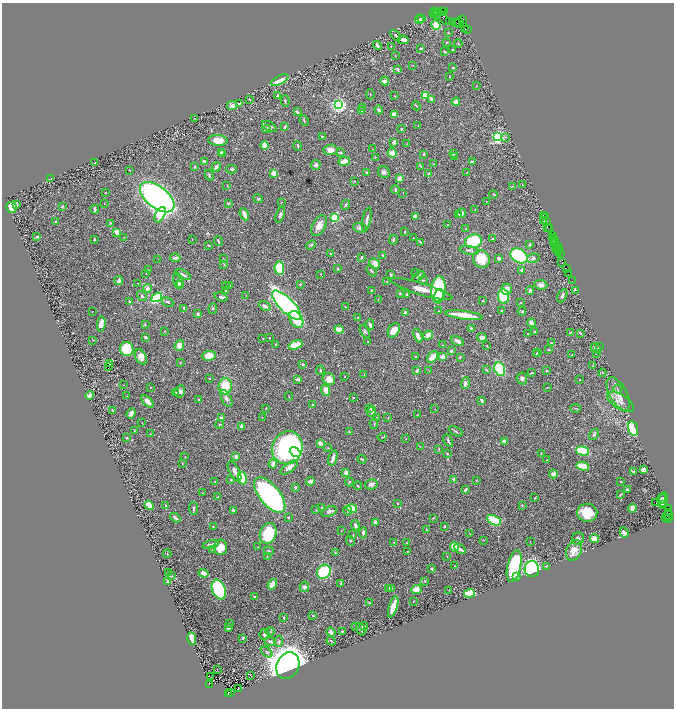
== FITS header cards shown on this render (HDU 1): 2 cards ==
NAXIS1  =                 1344
NAXIS2  =                 1412

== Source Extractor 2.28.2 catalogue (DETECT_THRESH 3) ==
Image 1344 x 1412 px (HDU 1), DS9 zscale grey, zoomed out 1/2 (1 PNG px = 2 x 2 image px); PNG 676 x 710 px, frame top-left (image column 1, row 1411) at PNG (2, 3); each listed source drawn as its Kron ellipse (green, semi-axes under 4 px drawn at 4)
Background 0.753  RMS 0.025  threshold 0.0752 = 3 sigma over >= 5 px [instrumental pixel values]
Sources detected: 544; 48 cannot appear on this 1/2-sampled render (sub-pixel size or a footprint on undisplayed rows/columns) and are neither listed nor drawn; the other 496 listed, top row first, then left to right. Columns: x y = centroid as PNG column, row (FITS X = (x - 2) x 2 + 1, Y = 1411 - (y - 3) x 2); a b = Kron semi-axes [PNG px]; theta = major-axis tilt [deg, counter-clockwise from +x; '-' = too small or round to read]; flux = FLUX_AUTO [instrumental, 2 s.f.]
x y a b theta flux
444 11 2 2 - 43
435 12 3 2 - 56
441 12 3 2 - 380
433 13 2 2 - 49
437 14 2 1 - 480
442 17 10 4 -46 600
421 18 4 3 - 6.2
419 19 4 3 - 6.8
462 20 2 1 - 200
450 21 3 2 - 72
455 23 4 2 - 670
457 23 3 1 - 140
459 23 5 3 - 1800
436 25 5 3 - 87
465 28 2 1 - 55
467 29 2 1 - 46
448 33 2 2 - 3.5
396 35 6 3 -47 6.5
404 40 5 3 - 27
447 42 3 2 - 2.3
458 44 4 2 - 3.7
377 45 5 2 - 13
391 46 2 1 - 1.7
421 48 3 2 - 4.7
453 49 2 2 - 6.2
445 52 2 2 - 4.2
395 56 2 1 - 1.2
413 65 2 2 - 2.5
453 68 2 2 - 14
397 69 3 2 - 9.1
450 77 3 2 - 2.8
280 80 9 4 27 58
385 81 4 3 - 21
477 85 2 1 - 1.3
370 94 5 1 - 2.9
278 95 3 2 - 9.3
425 95 3 3 - 270
395 96 3 2 - 2.5
249 99 4 3 - 4
431 99 2 2 - 17
285 101 5 3 - 6.7
456 102 4 4 - 18
240 104 3 2 - 18
232 105 5 4 - 21
339 105 3 3 - 2000
416 106 4 2 - 3.2
363 107 3 2 - 3.2
361 110 3 3 - 4.1
379 110 4 3 - 13
297 112 3 2 - 9.5
394 114 4 3 - 55
195 118 2 1 - 2.4
304 120 5 3 - 5.5
269 126 8 4 -30 16
418 126 2 1 - 1.6
285 127 4 2 - 8.3
267 129 4 4 - 15
401 129 4 2 - 4.4
322 136 3 2 - 5.4
498 137 3 3 - 1100
505 137 3 3 - 4.6
218 140 10 5 -4 60
394 142 3 3 - 9.1
407 144 4 1 - 2.2
265 145 4 3 - 84
298 146 5 3 - 4.6
373 149 2 2 - 1.9
331 150 7 5 5 29
221 152 4 3 - 7.5
341 153 3 2 - 7.1
392 153 4 4 - 36
453 153 2 2 - 22
223 154 4 3 - 5
423 154 2 2 - 5.7
375 157 3 2 - 2
454 157 2 2 - 1.8
344 161 6 3 13 59
204 162 4 3 - 13
472 162 3 2 - 13
95 163 2 2 - 11
433 164 3 2 - 1.7
316 165 5 5 - 12
421 166 4 3 - 4.9
195 167 2 2 - 12
216 167 5 4 - 10
231 169 5 4 - 6.4
129 170 2 1 - 2
384 172 6 5 - 14
467 172 3 2 - 2.9
274 173 4 3 - 26
367 173 4 2 - 5.3
429 174 2 2 - 7.2
209 175 5 3 - 4.7
51 178 3 2 - 2.5
399 178 2 2 - 95
354 181 2 2 - 3.1
522 185 2 2 - 1.6
227 186 3 2 - 2.6
512 186 3 2 - 2.4
395 190 4 2 - 8.2
106 192 3 1 - 1.6
403 193 2 2 - 1.9
494 194 4 2 - 3.3
157 197 20 11 -38 1400
258 199 5 3 - 4.7
486 201 2 2 - 2.1
282 202 2 1 - 1.7
228 203 4 3 - 4.7
16 204 4 2 - 3.6
104 204 2 2 - 2
345 205 5 3 - 5.6
11 207 5 5 - 67
62 207 4 3 - 4.1
95 209 4 2 - 16
475 209 2 1 - 1.6
461 213 5 3 - 20
244 214 6 2 -65 35
459 214 4 3 - 4.5
160 215 8 4 64 340
280 215 8 3 69 12
543 215 3 1 - 210
415 216 2 2 - 60
545 217 2 1 - 100
335 218 3 3 - 380
367 219 12 3 79 16
544 221 2 1 - 1.3
547 221 2 1 - 61
55 222 3 2 - 3.6
110 223 4 3 - 4.4
448 225 3 2 - 2.4
319 226 11 6 65 39
547 227 2 1 - 41
360 228 7 5 -10 14
466 228 3 2 - 2.7
549 228 3 1 - 54
117 232 2 2 - 130
404 232 2 2 - 5.4
553 235 2 1 - 55
37 237 2 2 - 7
124 237 3 2 - 1.8
553 237 3 2 - 300
413 238 2 2 - 2.4
94 239 3 2 - 5.1
192 239 2 2 - 1.8
493 239 2 2 - 5.3
553 239 3 2 - 180
393 240 5 3 - 5.8
218 241 5 2 - 10
473 241 8 6 16 200
555 241 2 1 - 66
420 242 4 2 - 5.1
554 242 2 1 - 33
556 242 2 1 - 76
209 245 3 2 - 3.8
311 245 5 3 - 7
530 245 3 3 - 7.9
557 245 3 1 - 230
556 247 2 1 - 87
555 249 3 1 - 140
469 250 9 4 -12 12
557 250 2 1 - 75
559 250 2 1 - 41
559 253 3 2 - 100
331 254 3 2 - 4.5
561 254 4 3 - 130
383 255 3 2 - 3.6
519 256 9 6 -32 430
362 257 3 2 - 7.7
175 258 5 4 - 11
499 258 3 2 - 17
533 258 6 4 11 11
158 259 2 1 - 1.5
223 259 3 2 - 3
481 259 9 8 - 95
375 263 6 4 -46 28
562 263 2 1 - 49
224 264 3 2 - 3.3
279 268 7 4 -85 160
338 269 3 3 - 4.1
567 269 3 1 - 99
148 270 3 2 - 2.7
522 270 4 3 - 6.1
371 271 6 3 -50 6.1
416 272 4 3 - 4.8
146 274 2 1 - 1.3
321 274 3 2 - 2.2
391 274 4 3 - 3.6
569 274 4 2 - 79
183 275 9 3 -27 13
418 276 7 3 38 13
119 280 4 4 - 11
178 280 8 4 -70 12
423 280 4 2 - 2.9
572 281 2 1 - 77
387 282 3 2 - 2.3
138 283 2 1 - 2
179 284 4 3 - 4.5
181 284 4 3 - 4.5
300 284 4 3 - 4.6
541 285 6 4 -6 17
225 286 4 2 - 2.3
230 286 3 2 - 3.6
148 288 4 4 - 14
421 289 32 6 -17 79
506 289 6 5 - 33
372 290 2 2 - 4.2
438 290 14 7 85 300
576 290 3 2 - 44
226 291 2 2 - 3.5
530 291 4 3 - 10
400 293 2 2 - 11
407 295 3 2 - 5.9
562 295 7 4 63 11
142 296 5 4 - 8.3
246 296 2 2 - 1.5
439 296 6 4 70 44
503 296 7 5 -82 260
157 297 6 4 35 310
221 297 7 3 -18 9.3
378 299 2 1 - 1.4
483 301 3 2 - 3.1
130 302 3 2 - 6.1
167 302 6 3 -25 6.3
521 303 3 2 - 3
287 305 19 7 -45 1500
265 306 6 3 -33 15
345 307 4 2 - 2.8
184 308 4 3 - 6.2
213 309 5 3 - 5.9
438 311 2 2 - 2.3
502 311 2 2 - 4
522 311 4 4 - 6.4
92 312 2 1 - 2.8
405 313 3 2 - 19
198 314 3 2 - 10
464 315 18 3 -7 110
358 317 3 2 - 2.9
296 319 9 6 -59 160
531 323 4 3 - 23
101 324 8 4 83 39
370 324 5 3 - 14
145 325 3 3 - 5
471 328 4 3 - 6.4
339 330 4 3 - 73
394 330 8 5 59 68
164 331 2 2 - 1.8
535 331 3 2 - 3.1
365 332 7 4 -61 9.2
570 332 3 2 - 2.8
580 333 4 2 - 4.9
528 334 2 2 - 3.5
428 335 5 4 - 29
418 336 7 3 -69 23
145 337 3 2 - 8.6
482 337 4 3 - 24
263 338 3 2 - 1.7
269 338 2 2 - 3.1
93 340 3 2 - 2
458 341 7 4 -29 21
368 342 3 2 - 2.4
552 343 4 3 - 4
276 344 3 2 - 4.9
179 345 6 4 70 48
295 345 7 4 17 68
443 345 2 2 - 1.8
487 346 3 2 - 2.3
599 347 4 3 - 3
596 348 5 3 - 12
127 349 7 6 - 160
548 350 3 2 - 2.7
451 351 4 3 - 6.3
538 352 3 2 - 2.2
536 353 4 2 - 2.8
596 353 2 2 - 3.5
572 355 2 1 - 3.6
209 356 7 4 4 53
416 356 3 3 - 2.8
141 357 8 5 -60 35
432 357 7 4 46 42
442 357 3 3 - 34
460 357 2 2 - 6.2
180 363 2 2 - 2.5
110 364 2 1 - 1.8
303 364 3 3 - 6.9
593 366 2 2 - 1.9
109 367 2 1 - 1.1
500 369 7 5 -66 190
320 370 5 3 - 6.2
486 370 3 2 - 3.7
546 370 4 2 - 3.6
417 371 3 2 - 14
429 371 3 2 - 2.7
531 373 4 2 - 4.3
602 373 4 2 - 2.6
364 375 2 1 - 1.5
345 376 2 2 - 3.2
522 378 6 5 - 12
210 379 2 2 - 2.1
298 379 4 3 - 15
329 379 6 6 - 50
580 380 3 2 - 2.5
465 383 6 4 71 13
124 385 2 1 - 1.7
225 386 8 6 85 130
151 387 2 2 - 2.3
547 387 3 2 - 2.1
618 389 4 3 - 4.5
326 390 6 4 -76 36
180 391 6 5 - 17
176 392 4 2 - 3.5
618 394 18 8 -60 48
89 395 4 3 - 15
127 396 2 2 - 2
289 396 4 1 - 2.1
353 398 2 1 - 3
226 399 9 4 -64 19
199 400 2 2 - 3.8
482 400 3 3 - 11
148 402 8 4 -45 24
620 402 15 7 -31 39
312 404 2 2 - 4.8
266 408 2 2 - 2.4
370 408 4 3 - 7.9
575 408 5 2 - 3.1
435 409 2 1 - 1.2
113 410 4 4 - 6.9
372 412 5 3 - 16
131 413 5 3 - 19
417 415 3 2 - 2.5
262 417 2 1 - 1.2
376 417 2 2 - 2.4
221 418 3 3 - 11
388 418 3 1 - 2.3
142 423 2 1 - 1.3
220 424 4 2 - 3.5
374 424 5 2 - 5.6
242 426 4 2 - 20
633 429 7 5 -74 430
134 430 2 2 - 2.7
456 431 8 3 -26 7.4
349 432 4 2 - 3.4
150 434 3 2 - 1.8
594 434 6 4 56 8.5
382 437 4 2 - 2.7
127 438 4 3 - 4.8
406 439 2 2 - 2.5
448 441 6 2 -63 9.7
505 441 4 3 - 24
320 443 4 4 - 23
420 447 3 2 - 2.4
287 448 17 15 71 970
328 448 3 2 - 2.5
439 449 3 2 - 3.2
582 451 7 4 -14 180
295 452 6 3 -37 53
447 453 4 3 - 5.4
541 454 2 2 - 2.6
185 456 3 2 - 1.6
236 456 4 3 - 15
333 458 8 3 72 27
362 459 4 2 - 4.6
547 460 2 2 - 2.5
182 463 2 2 - 1.7
273 464 4 4 - 22
583 466 6 3 -13 93
289 468 10 4 36 28
644 470 3 3 - 20
234 471 11 5 -62 25
633 471 3 2 - 6
346 473 4 3 - 24
553 474 4 3 - 22
242 478 6 4 -76 130
454 479 2 2 - 42
231 480 3 3 - 4.7
476 480 3 2 - 2.3
311 481 4 4 - 16
215 482 2 2 - 3.5
349 482 4 2 - 4.6
620 482 4 2 - 2.8
371 484 6 5 - 14
358 486 4 2 - 4.1
295 487 3 3 - 6.6
466 489 4 2 - 9.3
627 489 2 2 - 7.6
202 493 3 2 - 1.9
620 494 3 1 - 4.2
270 495 21 10 -51 1300
218 497 3 3 - 4.2
535 498 3 2 - 3.2
661 499 5 3 - 4.9
663 499 7 4 79 7.3
655 502 2 2 - 20
397 503 2 2 - 2.9
662 504 3 2 - 11
149 505 5 3 - 56
522 505 3 3 - 4.6
165 506 4 3 - 7.2
322 507 2 1 - 2.4
352 508 5 3 - 74
632 508 4 3 - 50
193 509 6 3 -87 9.7
669 509 3 1 - 95
316 510 2 2 - 2.2
233 511 4 2 - 4.4
347 511 5 3 - 7.8
329 512 8 5 21 15
587 513 10 9 - 100
668 513 2 1 - 220
668 515 5 2 - 1000
288 517 2 2 - 3.1
175 518 5 2 - 13
433 518 3 2 - 5.3
665 518 3 2 - 200
668 518 2 1 - 100
494 520 7 4 -27 170
376 523 3 2 - 22
355 525 5 3 - 15
213 526 2 2 - 3.1
444 526 3 2 - 4.7
426 529 3 2 - 4.2
341 531 2 1 - 2
624 532 5 3 - 18
268 533 11 8 70 260
363 533 6 3 84 14
470 533 3 2 - 1.9
353 535 2 2 - 2.8
578 539 6 6 - 12
594 539 4 3 - 45
483 540 3 2 - 2.5
351 541 5 4 - 5.3
394 542 3 3 - 3.7
530 542 2 1 - 1.1
407 543 2 2 - 2.3
211 544 8 3 13 20
220 547 8 7 - 63
258 547 3 1 - 1.8
454 547 5 4 - 52
460 549 6 2 -33 17
213 550 2 2 - 3.4
574 550 11 7 66 63
269 551 5 2 - 4
408 551 3 2 - 2.6
335 553 3 2 - 4.9
167 554 4 2 - 6.2
447 556 2 2 - 1.8
267 557 3 2 - 2.7
455 566 3 2 - 2.5
514 566 16 6 77 350
546 566 4 2 - 3.8
432 569 2 2 - 11
532 569 8 7 - 820
324 572 7 6 - 220
168 573 3 2 - 1.8
204 573 5 3 - 24
172 576 3 2 - 2.7
517 576 2 2 - 13
168 581 4 3 - 8.5
425 581 3 2 - 3
341 583 3 2 - 7.7
272 584 5 3 - 59
304 587 5 4 - 15
391 588 3 2 - 2.6
389 589 4 2 - 9.9
219 590 10 6 -68 610
416 590 5 4 - 41
449 590 2 1 - 3.1
470 593 5 3 - 210
254 596 3 2 - 6.5
413 601 2 1 - 1.5
369 603 3 2 - 3.6
393 607 11 3 73 51
313 615 4 3 - 5.1
283 618 4 2 - 5.3
229 624 3 2 - 3.6
356 626 3 3 - 3.4
363 626 4 3 - 6.7
228 628 4 3 - 9.1
361 629 7 2 -67 12
342 631 3 2 - 5
270 632 4 3 - 4.8
331 632 5 3 - 17
265 634 5 5 - 11
243 638 4 3 - 4.6
192 639 6 3 -78 51
279 641 5 4 - 7.7
331 641 5 3 - 5.5
270 642 6 3 -22 16
266 652 7 4 -42 11
288 666 14 11 64 7600
217 669 2 1 - 18
250 675 2 1 - 0.96
211 677 2 1 - 4.4
210 685 4 2 - 510
238 689 4 1 - 0.96
228 693 3 2 - 490
231 693 2 1 - 190
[48 sub-pixel or undisplayed-footprint detections neither listed nor drawn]